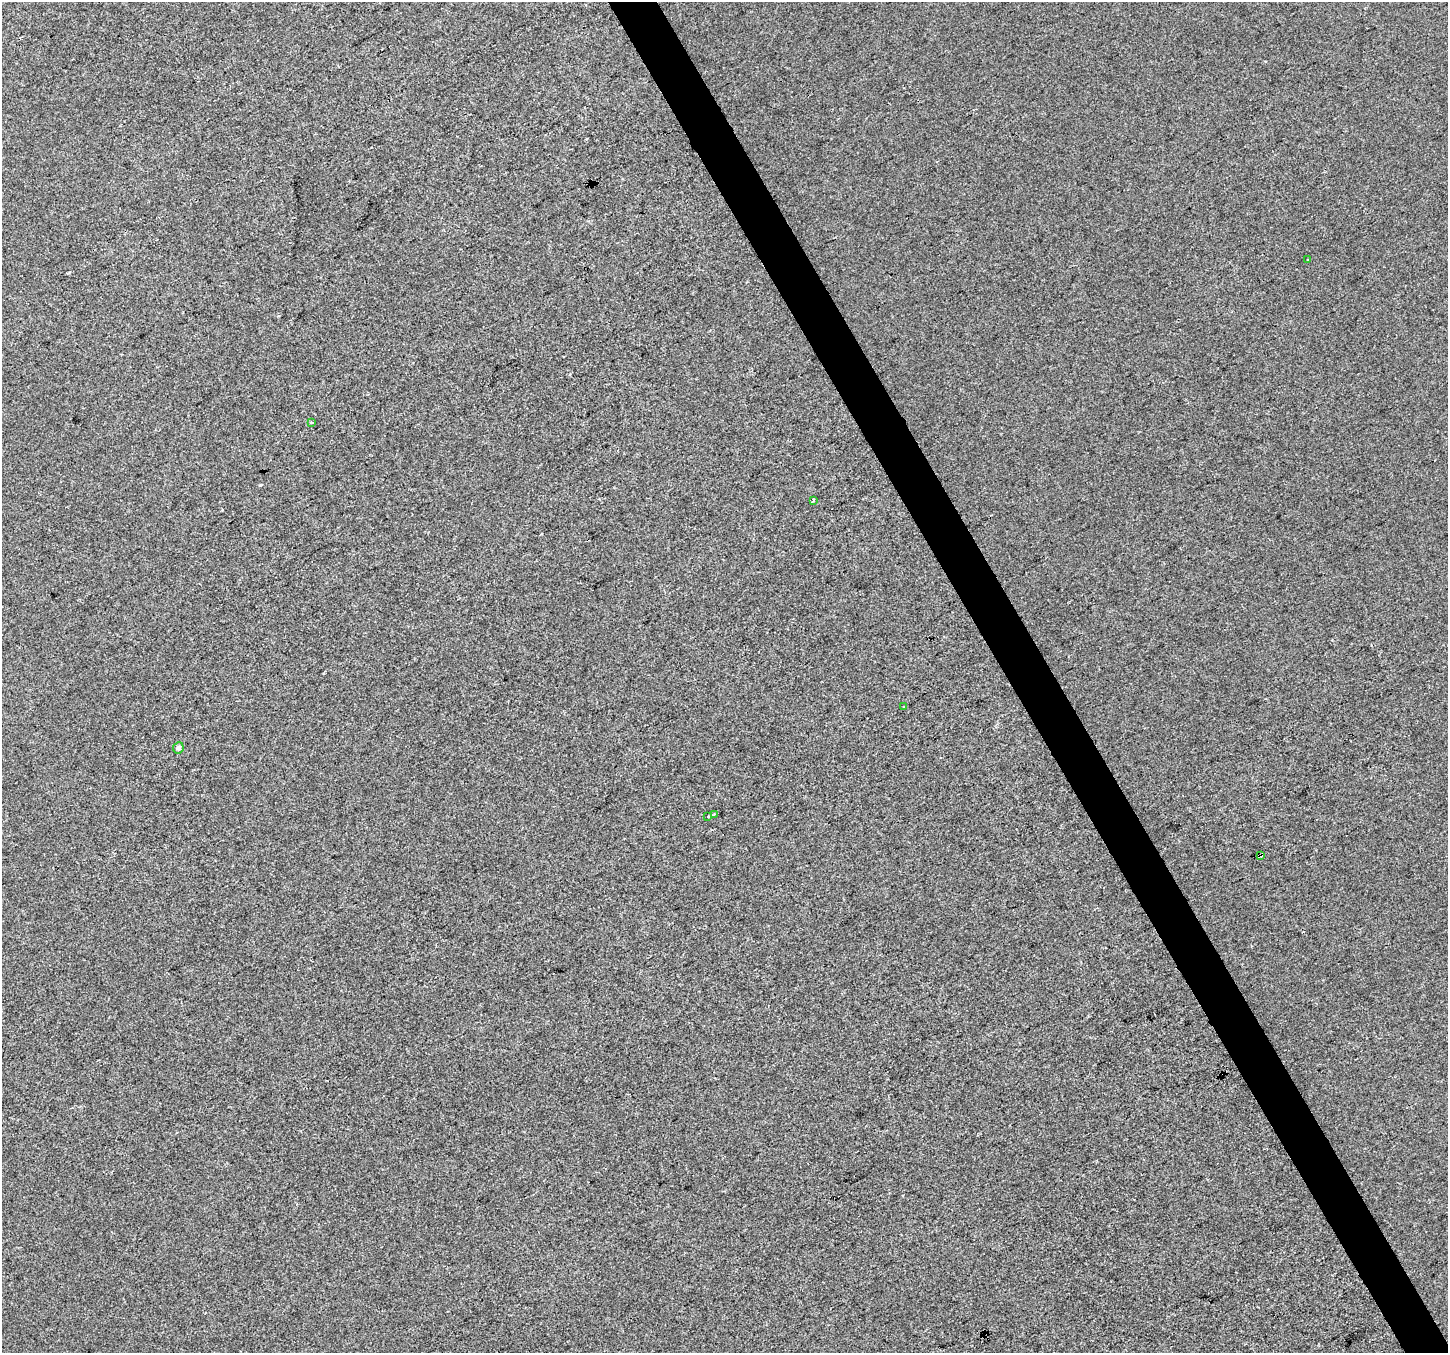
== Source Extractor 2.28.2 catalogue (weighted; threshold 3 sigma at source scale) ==
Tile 6 of 4 x 4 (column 2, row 2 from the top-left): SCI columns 1449-2894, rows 2867-4217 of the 5787 x 5673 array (HDU 1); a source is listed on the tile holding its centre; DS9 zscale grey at full resolution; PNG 1450 x 1355 px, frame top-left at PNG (2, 2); each listed source drawn as its Kron ellipse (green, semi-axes under 4 px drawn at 4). Shown black and unused: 3% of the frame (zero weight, under 2 of 3 exposures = <1% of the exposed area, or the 3 px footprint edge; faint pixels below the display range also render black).
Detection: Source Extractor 2.28.2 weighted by HDU 2 'WHT'; one run over the whole footprint, this tile lists its part. Background -4.23e-04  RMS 0.0056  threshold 0.0253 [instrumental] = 3 sigma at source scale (4.5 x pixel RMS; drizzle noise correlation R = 1.50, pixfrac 1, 0.0396/0.0396 arcsec/px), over >= 5 px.
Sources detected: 8; all 8 listed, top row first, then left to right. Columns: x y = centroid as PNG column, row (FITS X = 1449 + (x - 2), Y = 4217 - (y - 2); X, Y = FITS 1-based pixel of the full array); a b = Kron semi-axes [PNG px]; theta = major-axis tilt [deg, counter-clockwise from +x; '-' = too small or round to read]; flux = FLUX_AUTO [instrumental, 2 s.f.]
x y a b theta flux
1307 260 3 2 - 0.76
312 423 3 3 - 0.96
813 500 4 2 - 1.2
904 707 3 3 - 0.87
178 748 6 5 - 1.5
714 814 4 4 - 0.62
708 816 3 3 - 1.8
1261 855 3 3 - 2.6
Overlapping masked pixels (flux is a lower limit): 1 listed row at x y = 1261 855